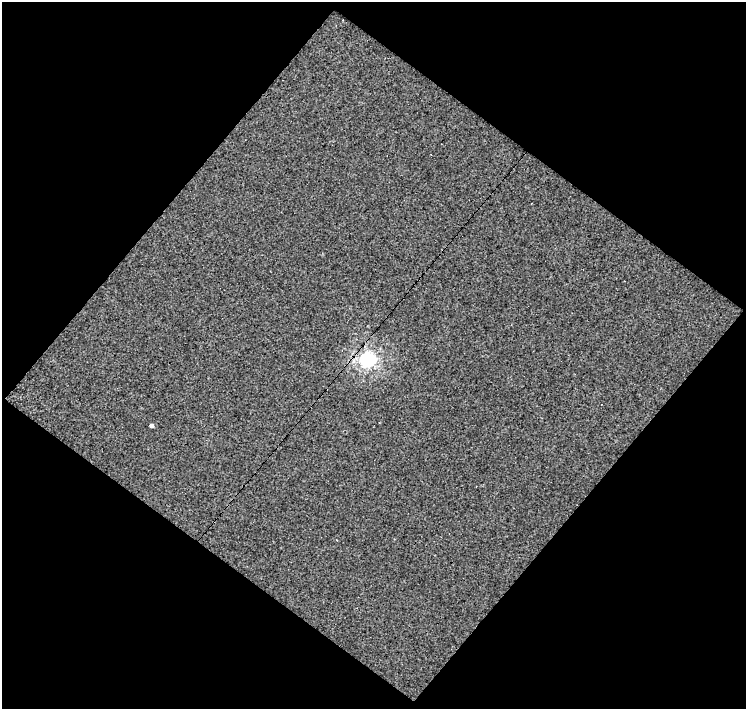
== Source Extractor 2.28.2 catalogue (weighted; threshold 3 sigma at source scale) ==
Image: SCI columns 1-744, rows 21-727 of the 744 x 748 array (HDU 1 of 3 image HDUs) = the unmasked area's bounding box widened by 8 px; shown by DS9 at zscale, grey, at full resolution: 1 PNG px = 1 image px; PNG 748 x 711 px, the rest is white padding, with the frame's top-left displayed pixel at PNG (2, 2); no overlay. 51% of this frame is shown black and not used: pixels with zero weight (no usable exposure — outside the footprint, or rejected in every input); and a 3 px margin inside the footprint's outer edge (the drizzle kernel's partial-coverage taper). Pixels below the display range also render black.
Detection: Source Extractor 2.28.2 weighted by HDU 2 'WHT'. Background -0.0018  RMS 0.0079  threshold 0.0356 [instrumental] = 3 sigma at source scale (4.5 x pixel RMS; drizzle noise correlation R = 1.50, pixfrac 1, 0.0396/0.0396 arcsec/px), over >= 5 px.
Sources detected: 4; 2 cosmic-ray / hot-pixel residue — not listed; the other 2 listed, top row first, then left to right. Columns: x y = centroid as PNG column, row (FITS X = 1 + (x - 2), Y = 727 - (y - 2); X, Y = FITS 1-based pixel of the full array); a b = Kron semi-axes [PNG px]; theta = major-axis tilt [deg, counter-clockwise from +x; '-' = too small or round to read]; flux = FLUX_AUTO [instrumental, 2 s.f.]
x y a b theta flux
368 359 7 6 - 190
152 425 4 3 - 6.3